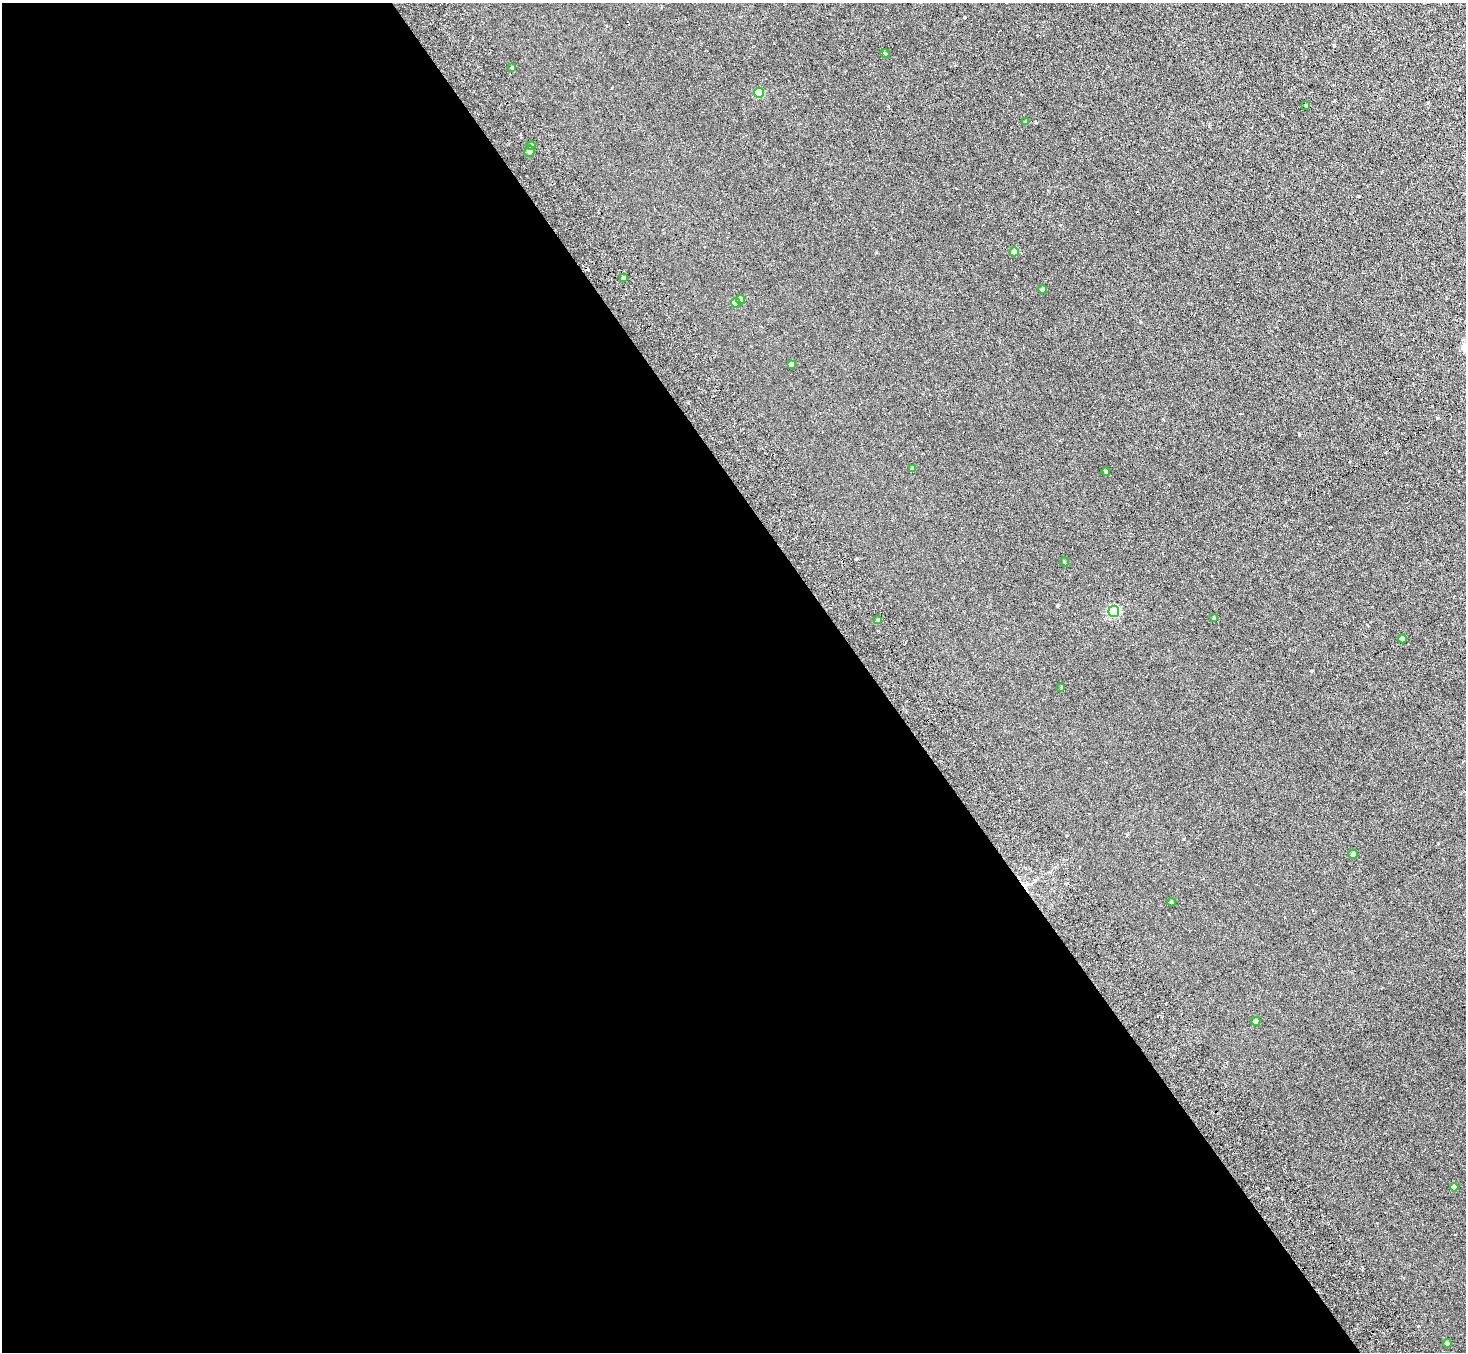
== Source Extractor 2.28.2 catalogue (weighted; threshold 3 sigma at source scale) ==
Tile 9 of 4 x 4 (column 1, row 3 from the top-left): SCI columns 48-1511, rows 1677-3026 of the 5954 x 5912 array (HDU 1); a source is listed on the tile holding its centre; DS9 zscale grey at full resolution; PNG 1468 x 1354 px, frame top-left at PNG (2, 3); each listed source drawn as its Kron ellipse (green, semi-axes under 4 px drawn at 4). Shown black and unused: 60% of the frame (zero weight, under 3 of 6 exposures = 3% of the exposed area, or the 3 px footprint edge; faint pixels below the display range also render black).
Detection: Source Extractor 2.28.2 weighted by HDU 2 'WHT'; one run over the whole footprint, this tile lists its part. Background 0.00442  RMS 0.0026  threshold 0.0107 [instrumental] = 3 sigma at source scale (4.09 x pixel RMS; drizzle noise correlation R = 1.36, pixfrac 0.8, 0.05/0.05 arcsec/px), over >= 5 px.
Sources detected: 28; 2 cosmic-ray / hot-pixel residue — neither listed nor drawn; the other 26 listed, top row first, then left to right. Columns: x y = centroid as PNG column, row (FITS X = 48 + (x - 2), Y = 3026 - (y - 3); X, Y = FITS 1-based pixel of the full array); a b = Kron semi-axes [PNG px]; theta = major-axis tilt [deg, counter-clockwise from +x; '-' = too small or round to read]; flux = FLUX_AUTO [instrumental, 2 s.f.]
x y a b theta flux
885 53 5 3 - 0.21
512 68 4 2 - 0.14
759 93 5 5 - 7.6
1306 105 4 4 - 0.22
1026 122 4 3 - 0.27
531 146 4 4 - 0.71
529 151 6 5 - 0.73
1014 252 4 4 - 2.5
623 278 4 3 - 0.44
1043 290 4 4 - 0.73
740 300 4 4 - 1.6
736 303 5 4 - 2.9
791 364 4 4 - 0.65
913 469 4 4 - 0.36
1106 471 4 3 - 0.28
1064 562 5 3 - 0.21
1114 612 5 5 - 22
1214 618 4 3 - 0.31
878 619 3 3 - 0.33
1402 639 4 4 - 0.65
1061 687 3 3 - 0.23
1353 854 4 4 - 0.7
1172 902 4 3 - 0.18
1256 1021 5 4 - 0.97
1454 1187 4 4 - 1.2
1447 1343 4 4 - 0.4
Unlisted compact peaks at least as high as the median listed source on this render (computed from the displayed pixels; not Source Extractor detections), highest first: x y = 1299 434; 1334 45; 1057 606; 965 17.